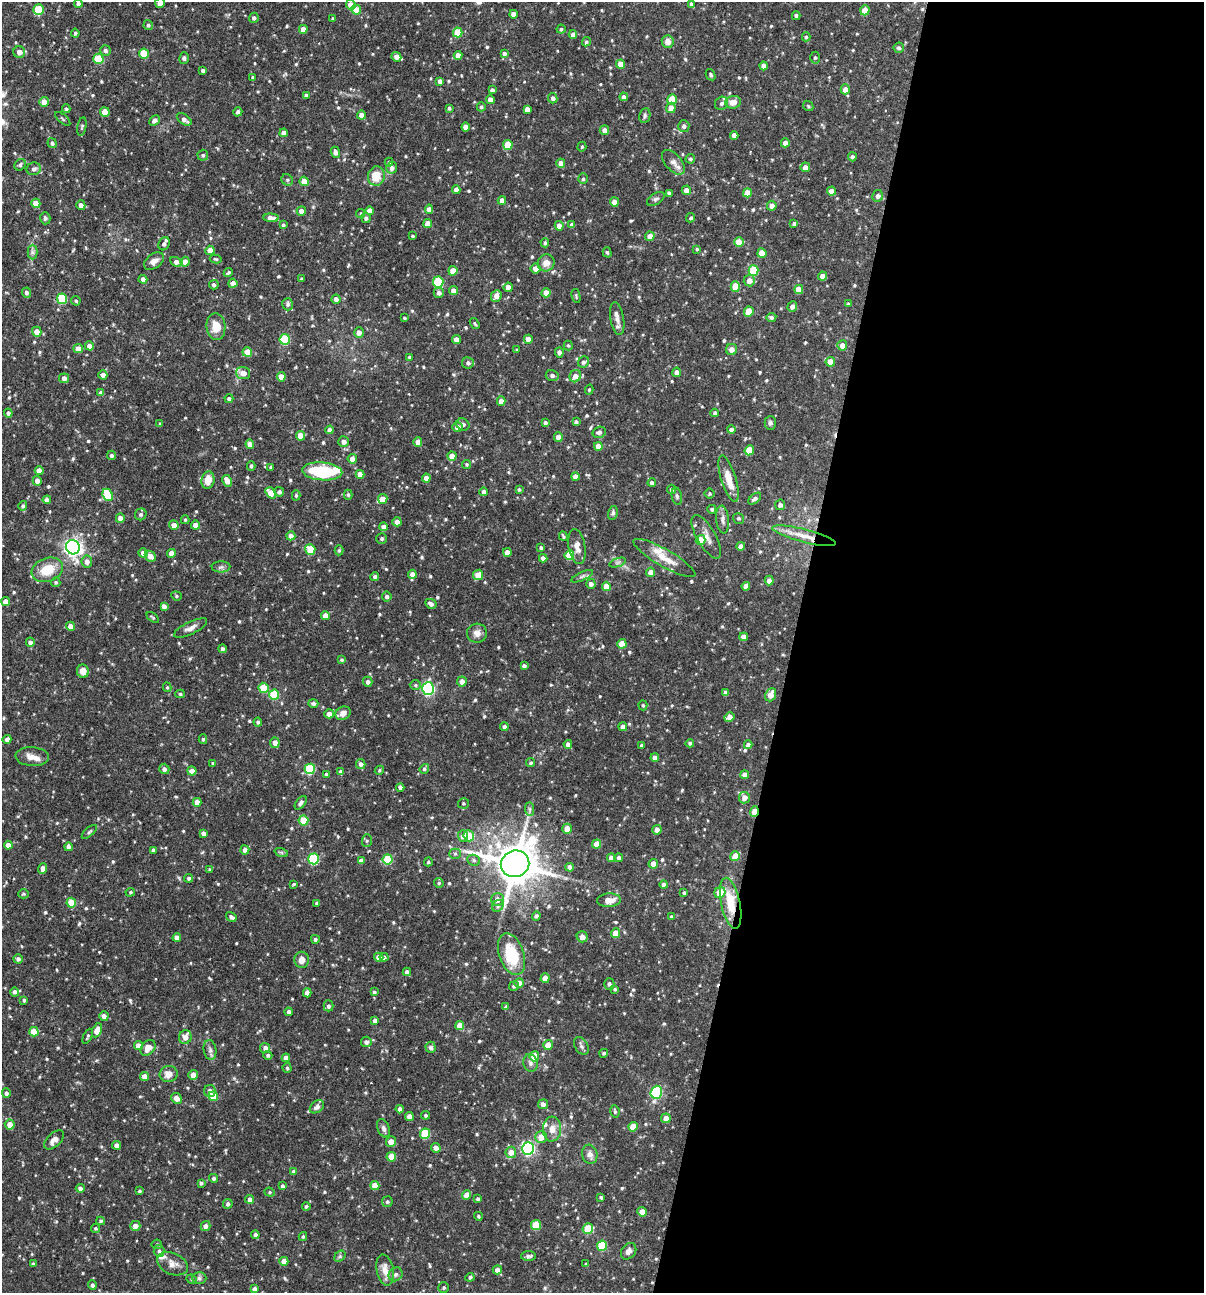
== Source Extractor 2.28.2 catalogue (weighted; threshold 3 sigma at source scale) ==
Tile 12 of 4 x 4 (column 4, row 3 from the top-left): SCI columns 3732-4933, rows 1292-2582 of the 5181 x 5164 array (HDU 1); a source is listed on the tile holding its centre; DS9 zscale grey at full resolution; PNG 1206 x 1295 px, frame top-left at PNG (2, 2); each listed source drawn as its Kron ellipse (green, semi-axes under 4 px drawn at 4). Shown black and unused: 34% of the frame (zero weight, under 3 of 4 exposures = <1% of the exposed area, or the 3 px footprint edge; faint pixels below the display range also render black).
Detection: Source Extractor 2.28.2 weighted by HDU 2 'WHT'; one run over the whole footprint, this tile lists its part. Background 0.0992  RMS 0.0039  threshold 0.0176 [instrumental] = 3 sigma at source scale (4.5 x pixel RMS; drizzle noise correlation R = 1.50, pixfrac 1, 0.05/0.05 arcsec/px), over >= 5 px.
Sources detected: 693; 1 cosmic-ray / hot-pixel residue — neither listed nor drawn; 8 inside a brighter listed object's ellipse — not listed separately; of the other 684, all 500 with FLUX_AUTO >= 0.513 (the completeness limit of this list) listed and drawn (184 fainter detections not listed), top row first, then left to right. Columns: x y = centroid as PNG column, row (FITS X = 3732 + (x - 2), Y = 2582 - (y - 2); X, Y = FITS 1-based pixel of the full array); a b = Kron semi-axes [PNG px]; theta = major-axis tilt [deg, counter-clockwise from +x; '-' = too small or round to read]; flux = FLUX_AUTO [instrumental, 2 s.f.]
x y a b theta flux
78 3 4 4 - 0.99
160 3 5 5 - 2.9
691 4 4 4 - 0.77
351 5 5 4 - 3.2
39 10 5 5 - 11
356 10 5 5 - 6.5
865 10 5 4 - 6.1
514 14 4 4 - 2.6
796 16 4 3 - 0.79
254 18 5 5 - 0.95
333 19 4 4 - 0.59
148 25 5 4 - 0.67
303 29 4 4 - 3.4
561 29 4 4 - 0.67
458 32 5 5 - 9.9
75 33 4 4 - 0.79
573 35 4 4 - 1.6
806 37 4 4 - 0.68
586 42 5 4 - 0.56
668 42 6 6 - 2.7
899 48 5 5 - 1
105 50 5 5 - 1.1
19 52 6 6 - 2.2
504 53 4 4 - 1.1
144 54 5 5 - 8.1
458 55 4 4 - 3
396 57 5 4 - 2.4
184 58 6 5 - 0.77
815 58 6 5 - 0.67
98 59 5 5 - 11
620 64 4 4 - 5.2
764 66 4 4 - 2.7
203 70 4 3 - 0.96
711 75 6 4 -61 0.65
253 77 4 4 - 0.67
440 81 4 4 - 1.6
845 89 5 4 - 2.7
492 90 4 4 - 1.2
306 95 4 4 - 0.77
624 97 4 4 - 1.5
553 98 5 4 - 1.2
672 99 5 4 - 7.7
490 100 4 4 - 2.2
44 102 5 5 - 3.5
733 102 8 6 12 3.4
721 103 7 6 - 1.2
808 106 6 4 -47 0.54
481 107 4 4 - 0.67
449 108 4 3 - 0.72
671 108 5 5 - 3.5
66 109 4 4 - 0.67
527 109 4 4 - 2
105 112 5 4 - 5.9
238 112 5 4 - 1.1
361 115 4 4 - 3.3
645 115 7 5 80 0.88
63 119 9 3 -41 0.56
184 119 8 5 -35 1.5
154 120 6 4 44 1.4
82 126 9 4 79 0.71
684 126 6 5 - 1.4
466 127 4 4 - 2.4
604 130 5 4 - 2
284 133 4 4 - 2.7
734 135 4 4 - 2.4
52 143 5 4 - 0.86
785 143 4 4 - 2.8
508 145 5 5 - 9.7
582 147 5 4 - 0.53
335 152 5 4 - 1.7
203 155 5 5 - 0.75
852 157 4 4 - 1
690 159 5 4 - 0.72
389 162 4 4 - 0.57
673 162 15 8 -49 2.3
561 163 4 4 - 2.9
20 165 6 5 - 0.79
805 167 5 4 - 2
392 168 6 5 - 1.4
34 169 7 6 - 1.1
376 176 10 8 78 6.3
583 179 5 4 - 0.75
287 180 6 5 - 0.81
304 181 4 4 - 6.4
456 189 4 4 - 1.8
686 190 5 4 - 2.3
831 191 4 4 - 2.4
669 193 4 4 - 1.1
747 193 4 4 - 4.4
878 196 6 5 - 1.5
656 199 10 5 33 0.96
502 200 4 4 - 2.6
614 202 5 4 - 3.1
36 203 4 4 - 4.3
81 205 5 4 - 2.1
772 206 5 5 - 2.4
429 209 4 4 - 2.2
301 211 4 4 - 2.6
369 211 4 4 - 2.7
361 214 4 4 - 0.58
45 218 6 5 - 0.93
271 218 7 4 -4 3
366 218 5 4 - 1
691 218 5 4 - 0.75
428 223 4 4 - 3.4
794 223 4 3 - 0.95
283 225 4 3 - 0.69
572 225 4 4 - 1.9
559 226 4 4 - 2.9
413 236 3 3 - 0.56
650 236 5 4 - 2.8
739 242 5 4 - 6.1
545 243 4 4 - 0.83
164 244 7 5 61 1.4
697 249 4 3 - 0.56
210 250 4 4 - 3.3
32 252 7 5 -90 1.1
607 252 5 4 - 0.58
762 253 5 4 - 5.2
216 259 6 4 -15 0.54
154 261 11 7 37 2.3
176 262 6 4 -29 2.1
185 262 5 4 - 2.6
546 263 8 8 - 3.2
535 268 5 5 - 2.7
753 270 5 5 - 15
453 271 4 4 - 5.3
228 272 5 3 - 0.63
822 276 4 4 - 2.5
143 279 4 4 - 1.7
302 279 3 3 - 0.81
749 281 5 5 - 2.9
438 282 5 5 - 20
233 283 4 4 - 2.3
214 285 5 4 - 1
508 287 5 4 - 2.7
735 287 5 4 - 7.1
799 290 4 4 - 5.5
453 291 4 4 - 2.8
27 293 5 4 - 1.1
439 293 5 5 - 1.5
546 293 4 4 - 4.1
496 296 6 5 - 3
576 296 7 4 -77 0.52
62 299 5 5 - 19
336 299 4 4 - 1.7
76 301 5 4 - 0.59
288 304 6 5 - 1
848 304 4 4 - 0.53
792 306 5 4 - 1.7
749 312 5 5 - 7.6
771 317 5 4 - 0.98
404 318 3 3 - 0.55
617 319 16 6 -80 2.4
475 323 6 3 -53 0.56
216 327 14 9 -84 5.5
37 332 5 5 - 3.4
359 332 5 4 - 2.1
285 339 5 5 - 22
528 339 4 4 - 2.6
456 340 4 4 - 2.5
568 345 5 4 - 0.52
842 345 5 5 - 2.6
89 346 4 4 - 2.1
78 349 5 4 - 3.6
731 349 5 5 - 2.4
517 350 3 3 - 0.65
247 352 5 4 - 6.8
559 352 5 4 - 1.7
409 357 4 4 - 0.56
583 362 6 5 - 1.1
830 362 5 4 - 4.7
468 363 6 5 - 1.2
677 372 4 4 - 2.1
243 373 7 6 - 3.1
103 375 4 4 - 1.8
552 376 6 5 - 1.1
575 376 6 5 - 2.7
281 377 4 4 - 3.6
64 378 5 5 - 1.9
589 390 5 4 - 0.53
101 393 4 4 - 1.4
229 399 4 4 - 0.95
501 401 4 4 - 2.7
8 413 4 4 - 0.97
715 413 4 3 - 0.86
576 422 4 4 - 0.9
545 423 4 4 - 0.89
770 423 7 5 90 1.1
160 424 4 3 - 0.53
463 424 7 6 - 1.4
457 427 5 4 - 2.5
330 430 4 4 - 2.1
731 430 4 4 - 1.5
599 432 7 5 16 1.3
300 436 5 4 - 4.9
558 437 5 4 - 2.5
344 442 5 5 - 2
418 442 4 4 - 3
250 444 4 4 - 2.5
598 446 4 4 - 3.8
749 450 5 4 - 8.9
112 455 5 4 - 0.97
452 456 4 4 - 3.4
352 459 5 4 - 2.6
467 464 4 4 - 0.57
251 466 5 4 - 0.8
271 467 4 3 - 0.84
39 471 4 4 - 3.1
322 471 20 9 -4 25
360 474 4 4 - 3
575 477 4 4 - 2.5
426 478 4 4 - 2.4
729 479 24 7 -73 6.4
208 480 8 6 81 5.2
37 481 5 4 - 2.5
227 481 6 4 -60 3.4
652 483 4 4 - 1.2
671 489 5 4 - 1
519 490 4 4 - 0.62
279 492 5 4 - 1.3
484 492 4 4 - 1.5
271 493 6 4 -51 5.5
709 494 5 5 - 0.55
108 495 6 5 - 16
296 495 5 4 - 0.65
348 495 5 4 - 0.54
677 496 9 5 -78 0.87
383 499 5 4 - 3.4
755 499 7 4 41 1.2
47 500 4 4 - 1.8
780 505 5 5 - 1.4
23 506 5 4 - 0.79
712 509 4 4 - 0.85
613 513 7 4 77 0.81
141 514 6 5 - 0.93
120 518 4 4 - 2.6
738 518 6 5 - 0.63
185 520 4 3 - 0.52
723 520 14 6 -84 1.8
397 522 4 4 - 2.3
174 525 5 4 - 2.7
195 525 4 4 - 3.1
384 527 4 4 - 2.3
291 536 4 4 - 2.3
563 536 5 3 - 0.62
804 536 32 6 -14 6.3
706 537 24 9 -60 3.6
382 539 5 5 - 0.79
700 540 5 5 - 6.5
577 546 17 8 -80 3.1
741 546 4 4 - 2.9
73 547 7 6 - 160
541 548 4 3 - 0.86
310 549 5 5 - 9.6
339 550 5 4 - 0.58
507 552 4 4 - 2.7
143 553 5 4 - 2.3
171 553 4 4 - 2.9
569 555 5 5 - 12
150 556 6 4 -44 3.2
543 558 4 4 - 1.4
664 558 35 8 -30 6.4
87 562 6 5 - 2.1
618 562 9 4 19 0.83
221 567 9 5 0 1.1
47 570 16 11 21 9.1
651 572 4 4 - 2.8
412 574 4 4 - 2.5
478 575 5 5 - 4.2
375 576 4 4 - 0.85
582 576 12 4 25 1.1
769 580 5 4 - 2
56 582 5 4 - 0.66
591 584 5 4 - 1.7
606 586 4 4 - 4.2
746 586 4 4 - 2.6
176 596 5 4 - 0.53
387 596 5 5 - 1.1
6 601 4 4 - 2.9
431 604 6 4 -28 1.6
164 606 4 4 - 1.7
325 615 4 4 - 2.7
153 617 7 3 -39 0.57
71 626 4 4 - 2.7
191 628 18 6 25 2.1
477 633 10 9 - 2.4
744 637 4 4 - 2.5
30 642 4 4 - 1.6
622 644 5 4 - 6.5
222 649 4 4 - 1.1
342 660 4 3 - 0.55
524 666 4 3 - 0.95
83 671 7 6 - 2.9
462 681 5 5 - 2.7
368 682 5 4 - 1.2
415 685 5 5 - 0.65
167 687 5 4 - 0.54
264 688 5 5 - 8.1
428 689 6 6 - 67
725 693 4 4 - 1.7
180 694 5 4 - 0.56
274 695 5 5 - 16
771 695 7 5 68 3.4
313 703 5 4 - 1
643 705 5 4 - 0.52
343 713 8 6 28 2
329 714 5 4 - 2.4
729 717 5 4 - 2.9
258 722 4 4 - 0.97
504 727 4 4 - 1.4
623 727 4 4 - 2
7 739 4 4 - 1.2
203 739 5 4 - 0.55
275 743 5 5 - 2.8
690 743 4 4 - 0.8
568 744 4 4 - 1.5
642 745 3 3 - 0.69
748 745 4 4 - 1.3
32 757 17 9 -4 3.3
655 758 4 4 - 2.2
213 763 3 3 - 0.54
531 763 4 4 - 0.67
361 764 5 4 - 1.5
164 769 5 5 - 1.5
310 769 5 5 - 22
424 769 5 4 - 0.71
379 770 5 4 - 0.55
192 771 4 4 - 3
341 772 4 4 - 1.7
327 774 4 4 - 1.3
745 775 4 4 - 2.7
400 787 4 4 - 1
744 798 6 5 - 3
197 802 4 4 - 3
301 803 8 4 53 1.3
463 803 5 5 - 0.57
530 809 7 4 -89 0.79
754 811 5 3 - 9.1
303 821 5 5 - 11
567 829 5 4 - 3.4
657 830 5 4 - 2.1
89 832 9 3 40 0.66
203 833 4 4 - 1.6
463 836 6 5 - 2
469 836 5 5 - 12
367 841 6 5 - 0.63
597 844 4 4 - 5.7
8 845 4 4 - 3
68 847 4 4 - 1.7
153 850 4 3 - 0.95
245 850 4 4 - 1.8
281 852 7 4 -19 0.59
455 854 5 5 - 0.67
735 856 5 4 - 6.1
611 858 4 4 - 2.6
619 858 4 4 - 1.1
314 859 5 5 - 25
387 859 5 5 - 15
474 860 6 5 - 0.88
361 861 4 4 - 2.3
428 862 4 4 - 0.58
515 864 14 13 - 1400
653 864 5 4 - 3.9
570 867 4 4 - 2.4
43 868 5 4 - 2.3
210 869 4 4 - 0.6
189 878 4 4 - 0.79
439 883 5 4 - 0.68
294 884 4 3 - 0.52
664 885 4 4 - 1.5
130 892 5 4 - 0.51
684 893 3 3 - 0.57
720 893 6 5 - 6.8
24 894 5 4 - 0.51
497 900 6 6 - 2.4
609 900 12 7 4 4.1
71 903 5 5 - 8.2
317 903 4 3 - 0.6
731 903 26 9 -78 11
498 906 6 5 - 0.89
536 916 4 4 - 1.1
231 917 5 4 - 1.3
671 917 4 4 - 0.81
616 933 5 4 - 3.8
582 937 5 5 - 2.4
177 938 4 4 - 2.6
315 939 4 4 - 0.86
512 954 22 12 -70 19
379 957 5 4 - 2.8
384 957 4 4 - 1.2
18 959 5 4 - 1.1
302 960 8 7 - 2.5
407 972 4 4 - 1.5
545 978 5 4 - 2.6
519 983 5 4 - 3.8
609 984 6 5 - 1.1
514 986 5 4 - 0.68
615 989 4 4 - 0.57
15 992 4 4 - 1.2
374 992 4 4 - 0.73
307 993 4 4 - 2.2
24 1000 4 3 - 0.56
328 1006 5 5 - 0.91
506 1007 4 4 - 0.99
289 1012 4 4 - 1.1
104 1016 5 4 - 1.9
375 1020 4 4 - 1.4
460 1025 4 4 - 4.7
97 1030 7 4 65 4.4
34 1032 5 4 - 5.6
88 1036 8 3 64 0.61
185 1037 7 6 - 2.9
366 1042 5 5 - 1.2
548 1045 5 5 - 4.9
138 1046 4 4 - 3.4
581 1046 10 6 -60 1.2
431 1047 5 5 - 1.4
148 1048 9 6 51 4.2
265 1048 5 5 - 1.6
210 1050 10 6 -81 1.3
604 1053 4 4 - 0.72
268 1055 4 4 - 0.79
534 1056 5 4 - 6.9
286 1058 4 4 - 2.7
530 1063 9 7 -73 1.4
287 1068 5 4 - 0.69
169 1074 9 8 - 3.1
193 1075 5 5 - 2.7
144 1077 4 4 - 3.1
210 1091 6 6 - 1.9
656 1092 6 5 - 44
6 1093 4 4 - 0.92
213 1096 5 4 - 6.3
176 1098 6 5 - 2.3
543 1104 5 5 - 1.7
317 1107 8 5 39 1.9
400 1109 4 4 - 1.6
615 1111 6 4 -79 0.75
426 1115 4 4 - 0.72
409 1116 4 4 - 2.7
666 1118 5 4 - 2.8
10 1124 5 5 - 3.7
633 1127 5 4 - 6.5
383 1128 9 6 -68 1.4
552 1129 12 9 85 3.3
425 1134 5 5 - 17
541 1137 6 5 - 4.1
54 1140 12 7 43 2.2
391 1142 5 5 - 3
116 1145 4 4 - 2.1
436 1148 5 4 - 2.2
528 1148 6 6 - 81
511 1152 5 5 - 3.5
590 1154 10 7 -73 2.1
391 1157 5 5 - 6.4
294 1171 4 4 - 1.2
214 1178 4 4 - 0.89
201 1183 4 4 - 0.77
283 1186 4 3 - 0.9
375 1186 4 4 - 4.4
80 1188 4 4 - 1.2
139 1191 3 3 - 0.66
270 1192 5 4 - 0.56
467 1195 4 4 - 3.8
601 1197 3 3 - 0.6
250 1199 4 4 - 1.4
478 1199 4 4 - 0.77
387 1202 5 5 - 0.77
228 1204 5 4 - 0.97
306 1206 4 4 - 0.78
642 1212 5 4 - 3.3
478 1216 4 4 - 0.57
101 1221 4 3 - 0.59
536 1225 5 5 - 11
135 1226 5 5 - 2.5
205 1226 5 4 - 1.8
95 1228 4 4 - 0.57
588 1229 5 5 - 11
255 1235 4 4 - 1.3
303 1236 4 3 - 0.53
157 1244 5 5 - 0.53
602 1246 5 5 - 16
159 1251 6 5 - 0.94
629 1251 9 7 52 1.6
340 1256 6 4 47 0.72
528 1256 7 5 1 1.1
284 1261 4 4 - 3.2
33 1264 4 3 - 0.81
172 1264 16 10 -23 3.1
586 1264 3 3 - 0.52
385 1270 15 8 -78 4.2
497 1270 4 4 - 2
396 1274 7 6 - 1.2
470 1277 4 4 - 0.71
199 1278 7 6 - 0.91
192 1279 5 4 - 0.59
92 1285 5 4 - 0.88
444 1288 5 5 - 0.65
255 1289 4 4 - 1.2
Overlapping masked pixels (flux is a lower limit): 3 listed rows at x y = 614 202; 754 811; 731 903
Isophote crosses this tile's border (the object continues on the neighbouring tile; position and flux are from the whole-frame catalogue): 1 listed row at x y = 160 3